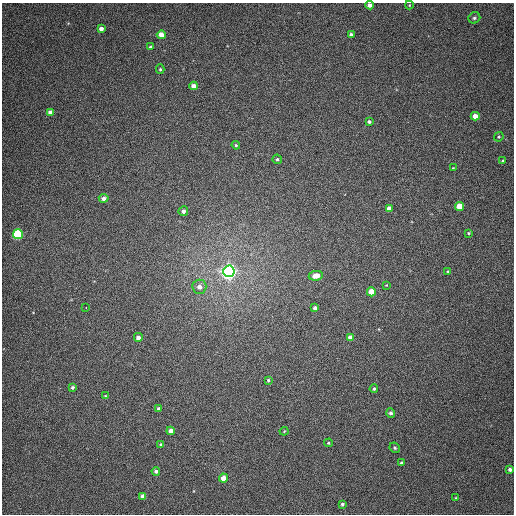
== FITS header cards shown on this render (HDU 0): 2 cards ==
NAXIS1  =                  512
NAXIS2  =                  512

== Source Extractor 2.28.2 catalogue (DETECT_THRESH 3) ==
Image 512 x 512 px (HDU 0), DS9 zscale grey, 1 PNG px = 1 image px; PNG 516 x 516 px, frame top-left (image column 1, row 512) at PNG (2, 3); each listed source drawn as its Kron ellipse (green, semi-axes under 4 px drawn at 4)
Background 378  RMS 9.2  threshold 27.5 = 3 sigma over >= 5 px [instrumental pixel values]
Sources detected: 51; all 51 listed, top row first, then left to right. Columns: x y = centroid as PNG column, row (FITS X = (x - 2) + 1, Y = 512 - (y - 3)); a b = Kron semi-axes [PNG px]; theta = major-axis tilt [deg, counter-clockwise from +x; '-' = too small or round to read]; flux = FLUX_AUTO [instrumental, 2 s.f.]
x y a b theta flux
369 5 4 4 - 2500
409 5 4 4 - 510
474 18 6 5 - 1300
101 29 4 4 - 2800
351 34 4 3 - 1300
161 35 4 4 - 7800
151 47 3 3 - 1000
160 69 5 4 - 770
194 86 4 4 - 4000
50 112 4 4 - 3600
475 116 4 4 - 5500
369 122 4 3 - 1300
499 137 5 4 - 700
236 145 4 3 - 730
277 159 5 4 - 1000
503 161 4 4 - 840
453 168 2 2 - 390
104 198 5 4 - 2800
459 206 4 4 - 12000
389 208 4 4 - 3500
183 211 5 5 - 2100
468 233 3 2 - 660
18 234 5 5 - 64000
229 271 5 5 - 360000
448 271 3 2 - 480
316 276 7 4 10 7200
386 285 4 3 - 490
199 287 7 7 - 3200
371 292 4 4 - 12000
86 307 2 2 - 1800
315 308 4 4 - 2100
138 337 4 4 - 2700
350 337 4 4 - 3200
268 380 4 4 - 710
72 387 4 4 - 1100
374 389 4 4 - 980
105 396 4 3 - 520
159 409 4 3 - 1600
391 413 4 4 - 1500
171 431 4 4 - 3800
284 431 4 4 - 570
328 443 4 4 - 620
161 445 4 4 - 1400
395 448 5 5 - 1100
401 463 3 3 - 960
510 469 4 3 - 1700
156 471 4 4 - 1500
223 478 4 4 - 5300
143 496 4 4 - 2700
456 498 4 4 - 580
342 504 3 3 - 1100
At the frame edge (FLAGS 8, measured only in part): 1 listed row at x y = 369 5